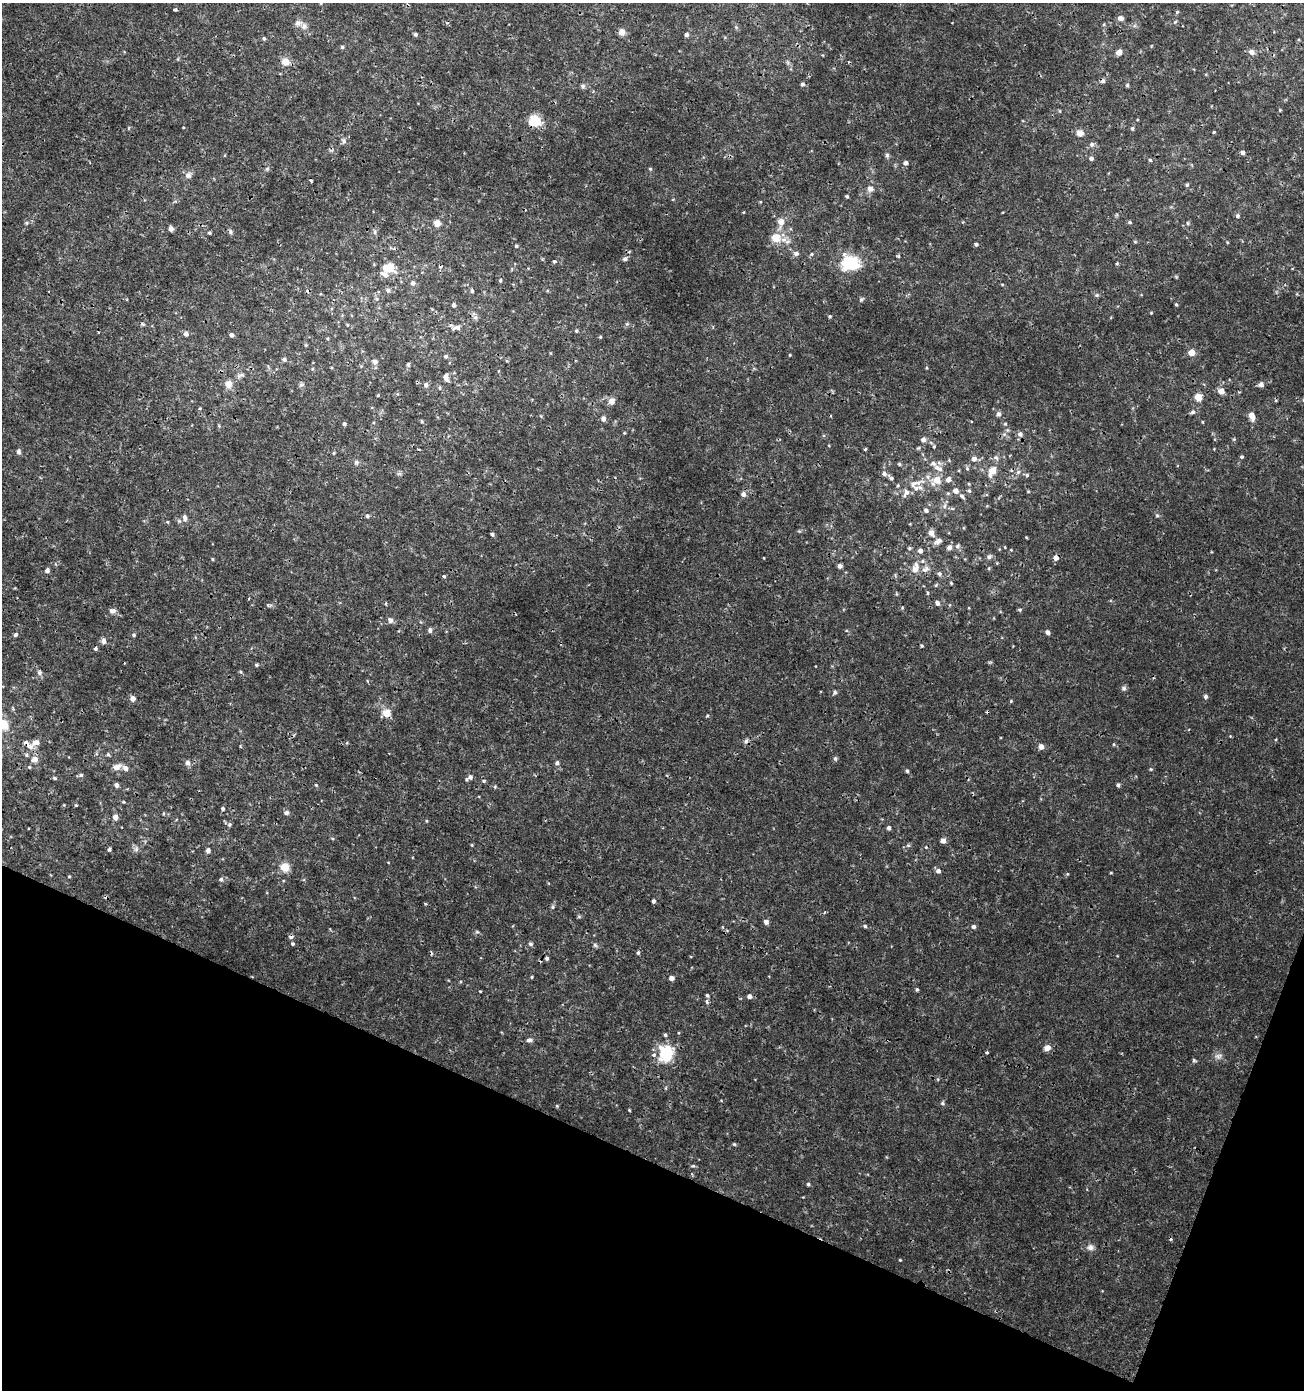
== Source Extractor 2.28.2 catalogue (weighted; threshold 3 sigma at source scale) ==
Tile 15 of 4 x 4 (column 3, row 4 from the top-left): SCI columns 2878-4179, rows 1-1388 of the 5691 x 5560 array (HDU 1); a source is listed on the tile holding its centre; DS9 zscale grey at full resolution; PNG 1306 x 1392 px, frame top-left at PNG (2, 3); no overlay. Shown black and unused: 19% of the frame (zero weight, under 3 of 4 exposures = <1% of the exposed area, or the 3 px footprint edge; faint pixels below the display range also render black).
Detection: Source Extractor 2.28.2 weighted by HDU 2 'WHT'; one run over the whole footprint, this tile lists its part. Background 0.00201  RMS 0.001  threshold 0.00451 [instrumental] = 3 sigma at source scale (4.5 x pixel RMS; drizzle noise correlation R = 1.50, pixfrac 1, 0.0396/0.0396 arcsec/px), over >= 5 px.
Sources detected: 268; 10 cosmic-ray / hot-pixel residue — not listed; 13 inside a brighter listed object's ellipse — not listed separately; the other 245 listed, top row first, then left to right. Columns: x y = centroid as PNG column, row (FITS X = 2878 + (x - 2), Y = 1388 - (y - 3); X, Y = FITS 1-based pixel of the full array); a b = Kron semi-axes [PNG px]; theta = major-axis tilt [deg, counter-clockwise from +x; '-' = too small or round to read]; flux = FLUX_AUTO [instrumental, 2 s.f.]
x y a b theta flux
321 3 4 3 - 0.07
175 10 4 3 - 0.15
1177 12 5 4 - 0.13
1120 18 6 5 - 0.44
1175 22 5 4 - 0.12
298 23 11 7 11 0.41
621 32 8 7 - 0.48
415 34 5 4 - 0.2
686 35 4 4 - 0.28
264 38 5 4 - 0.16
342 47 5 4 - 0.16
1119 52 7 6 - 0.49
1252 52 9 7 -43 0.39
285 62 10 10 - 0.84
802 84 6 5 - 0.19
1127 85 4 4 - 0.14
583 86 7 5 -70 0.19
535 121 11 10 - 2.1
1132 128 5 4 - 0.17
1214 132 4 3 - 0.11
1080 133 9 8 - 0.57
344 141 7 5 -50 0.23
1092 144 7 6 - 0.28
1242 153 4 4 - 0.31
887 155 6 5 - 0.2
1091 158 5 5 - 0.27
1150 160 4 4 - 0.15
905 163 5 5 - 0.28
650 169 5 4 - 0.12
188 175 9 7 12 0.39
311 181 3 3 - 0.14
1187 185 5 4 - 0.15
870 189 7 6 - 0.51
847 196 4 3 - 0.14
1237 216 5 5 - 0.19
781 222 7 6 - 0.82
1130 222 5 4 - 0.14
26 223 5 4 - 0.12
437 223 8 7 - 0.65
1187 223 5 3 - 0.12
171 229 7 5 -49 0.29
231 232 6 6 - 0.21
375 232 6 4 90 0.18
209 233 5 4 - 0.15
776 238 14 12 -13 1.5
976 244 4 4 - 0.19
516 246 4 4 - 0.13
796 253 6 6 - 0.35
812 254 5 4 - 0.12
898 256 5 4 - 0.12
625 259 6 5 - 0.26
554 261 4 3 - 0.26
850 263 20 16 -8 4
389 268 10 9 - 1.4
500 280 5 4 - 0.14
413 283 5 5 - 0.35
388 290 6 5 - 0.27
472 291 5 4 - 0.17
1097 295 6 5 - 0.16
861 299 6 5 - 0.17
453 305 5 4 - 0.2
1176 305 4 3 - 0.12
830 316 4 4 - 0.12
475 317 7 4 -17 0.2
142 324 6 3 -70 0.12
347 325 4 3 - 0.077
458 327 7 7 - 0.29
576 331 4 4 - 0.13
186 334 5 5 - 0.37
231 335 4 4 - 0.32
600 337 4 4 - 0.099
305 345 5 3 - 0.1
1191 352 5 5 - 1.3
790 355 4 3 - 0.079
446 356 5 4 - 0.19
284 359 5 5 - 0.23
375 362 7 7 - 0.35
408 365 6 5 - 0.16
926 368 4 3 - 0.091
241 375 11 4 13 0.25
446 377 8 5 -73 0.55
228 384 9 9 - 0.69
1261 384 5 5 - 0.42
301 385 6 4 19 0.17
426 385 6 5 - 0.31
1221 391 5 5 - 0.91
378 395 4 3 - 0.09
1198 397 5 5 - 1.5
612 401 10 9 - 0.48
200 408 4 3 - 0.095
1193 412 7 5 34 0.21
998 414 6 5 - 0.28
1252 416 10 6 -71 0.81
603 419 6 5 - 0.43
344 424 4 4 - 0.2
1005 424 5 4 - 0.13
624 433 5 3 - 0.08
1020 434 6 6 - 0.39
823 436 4 3 - 0.13
923 440 5 5 - 0.43
934 446 5 3 - 0.089
865 449 4 3 - 0.11
18 452 5 4 - 0.33
334 453 4 4 - 0.11
996 457 8 5 -47 0.26
1242 457 4 4 - 0.14
974 459 7 6 - 0.43
356 462 6 6 - 0.25
899 464 4 4 - 0.14
938 468 15 7 -28 0.69
967 469 6 5 - 0.17
992 471 11 6 64 1.4
1018 472 6 6 - 0.25
884 474 7 6 - 0.33
1027 475 5 5 - 0.16
891 478 6 5 - 0.19
948 479 6 5 - 0.52
936 480 10 8 40 1.4
914 484 20 8 17 1.2
956 491 6 5 - 0.58
969 491 6 5 - 0.17
1028 491 4 4 - 0.093
743 494 5 5 - 0.41
904 495 5 3 - 0.14
962 496 8 5 -47 0.22
944 506 8 5 74 0.3
926 510 5 5 - 0.28
1157 515 6 3 -20 0.13
367 516 5 5 - 0.19
185 518 10 6 -83 0.32
179 521 5 5 - 0.15
931 533 8 6 -59 0.55
492 534 4 3 - 0.19
1026 537 3 3 - 0.08
938 541 11 7 32 0.47
957 546 7 5 28 0.22
949 547 7 6 - 0.35
909 548 5 4 - 0.15
920 551 5 5 - 0.42
989 557 7 6 - 0.27
764 558 4 2 - 0.062
1056 558 5 5 - 0.54
212 559 4 3 - 0.099
922 561 5 5 - 0.17
840 566 5 5 - 0.29
915 569 9 8 - 0.68
926 569 13 7 29 0.53
47 570 5 5 - 0.31
939 574 6 5 - 0.24
444 576 3 3 - 0.19
951 583 5 3 - 0.11
928 593 5 3 - 0.1
937 603 6 5 - 0.28
902 608 4 3 - 0.089
1020 610 5 4 - 0.14
112 611 8 6 0 0.38
390 620 8 6 -62 0.32
430 630 5 5 - 0.29
1047 632 5 4 - 0.3
15 635 5 4 - 0.23
134 635 5 4 - 0.15
103 641 7 6 - 0.39
922 646 5 3 - 0.1
95 649 4 4 - 0.2
257 665 5 4 - 0.15
39 673 7 5 1 0.24
1124 688 7 6 - 0.21
835 692 6 5 - 0.17
1206 696 5 5 - 0.22
133 698 7 6 - 0.35
1011 701 4 3 - 0.091
386 713 5 5 - 1.9
707 716 5 3 - 0.098
3 725 6 5 - 4.7
36 742 12 7 25 0.61
1114 744 5 3 - 0.099
1041 747 5 5 - 0.6
108 754 5 5 - 0.14
26 755 5 5 - 0.15
835 758 6 4 -75 0.18
34 759 8 7 - 0.65
187 763 7 6 - 0.31
557 763 5 5 - 0.24
29 767 4 4 - 0.1
117 767 9 6 21 0.63
125 768 7 6 - 0.43
907 771 5 4 - 0.15
81 775 6 5 - 0.19
470 777 7 6 - 0.37
55 778 5 4 - 0.13
484 781 5 4 - 0.12
116 785 5 4 - 0.31
316 785 4 3 - 0.095
1118 785 5 4 - 0.22
495 787 5 3 - 0.11
76 805 4 3 - 0.1
223 809 4 4 - 0.14
286 813 7 6 - 0.24
115 817 5 5 - 0.61
426 821 5 3 - 0.093
229 825 6 5 - 0.18
889 828 5 4 - 0.29
943 841 5 5 - 0.57
908 845 5 5 - 0.16
109 849 3 3 - 0.31
136 849 8 5 46 0.23
208 850 5 4 - 0.36
285 867 11 10 - 1
938 871 5 5 - 0.38
1111 873 5 3 - 0.085
69 876 3 3 - 0.088
221 879 6 5 - 0.22
653 901 4 4 - 0.23
553 907 6 4 90 0.15
579 917 6 4 0 0.12
766 922 6 5 - 0.31
865 926 5 4 - 0.15
973 927 5 5 - 0.27
293 944 5 5 - 0.16
530 944 6 5 - 0.17
595 945 7 4 -45 0.17
638 953 5 4 - 0.15
547 958 4 4 - 0.2
532 977 4 3 - 0.1
671 978 5 4 - 0.42
917 989 5 4 - 0.13
480 991 3 2 - 0.073
707 995 4 4 - 0.16
749 996 5 5 - 0.35
707 1001 5 4 - 0.21
665 1035 5 4 - 0.14
529 1040 7 5 4 0.29
1047 1048 8 7 - 0.52
987 1052 4 3 - 0.16
666 1054 17 14 -90 4.1
1219 1056 8 6 21 0.34
1194 1060 5 4 - 0.16
942 1103 5 5 - 0.15
557 1106 5 4 - 0.11
629 1110 4 3 - 0.093
734 1144 4 4 - 0.11
693 1166 6 4 1 0.13
808 1184 4 4 - 0.14
1090 1247 8 8 - 0.41
900 1260 3 3 - 0.082
Overlapping masked pixels (flux is a lower limit): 3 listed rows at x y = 535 121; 1056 558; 386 713
Isophote crosses this tile's border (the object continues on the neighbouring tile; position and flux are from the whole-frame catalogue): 2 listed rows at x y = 321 3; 3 725